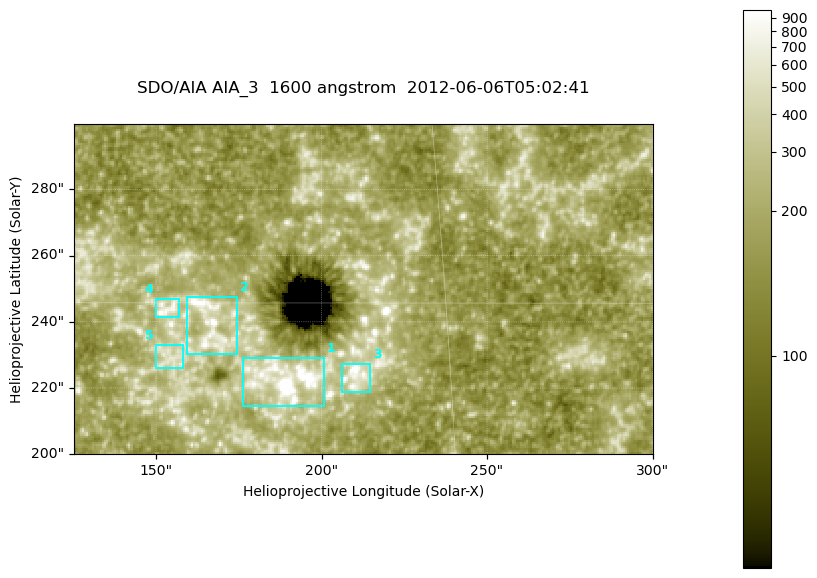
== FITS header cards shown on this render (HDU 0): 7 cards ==
TELESCOP= 'SDO/AIA '
INSTRUME= 'AIA_3   '
WAVELNTH=                 1600
WAVEUNIT= 'angstrom'
DATE-OBS= '2012-06-06T05:02:41.13'
CTYPE1  = 'HPLN-TAN'
CTYPE2  = 'HPLT-TAN'

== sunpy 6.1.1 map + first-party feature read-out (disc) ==
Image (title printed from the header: SDO/AIA AIA_3  1600 angstrom  2012-06-06T05:02:41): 287 x 164 px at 0.609 arcsec/px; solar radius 946 arcsec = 1552 px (partial field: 0.6% of the solar disc is inside the frame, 100% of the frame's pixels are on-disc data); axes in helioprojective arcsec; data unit not stated in the header (colour bar unlabelled)
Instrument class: DISC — disc imager (sunpy class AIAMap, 1600 A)
Bright regions (active regions / flare kernels): reference = the on-disc median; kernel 3 px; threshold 5 sigma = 313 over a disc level ~178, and >= 1.15x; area >= 47 px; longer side >= 3 px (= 1.8 arcsec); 5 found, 5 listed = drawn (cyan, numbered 1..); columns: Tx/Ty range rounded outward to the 2 arcsec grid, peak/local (2 s.f.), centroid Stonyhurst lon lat
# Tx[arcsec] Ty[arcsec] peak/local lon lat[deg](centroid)
1 176..202 214..230 28 +12 +14
2 158..176 230..248 7.1 +10 +15
3 206..216 218..228 8.7 +13 +14
4 150..158 240..248 4.7 +10 +15
5 150..158 226..234 3.2 +10 +14